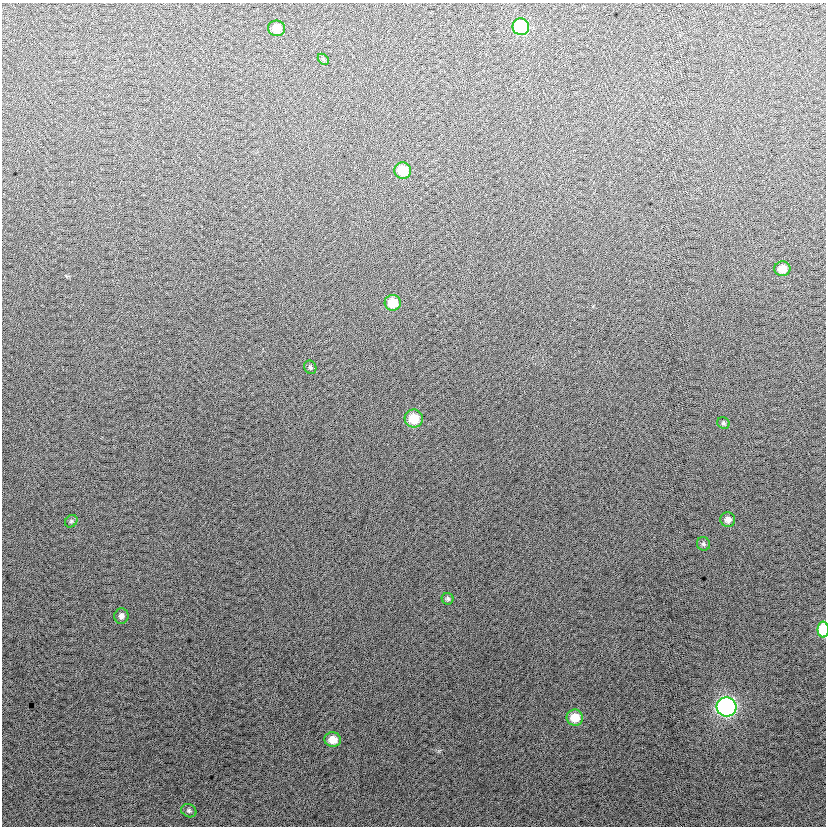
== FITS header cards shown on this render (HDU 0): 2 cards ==
NAXIS1  =                  824
NAXIS2  =                  824

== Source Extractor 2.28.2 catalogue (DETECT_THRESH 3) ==
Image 824 x 824 px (HDU 0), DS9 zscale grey, 1 PNG px = 1 image px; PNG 828 x 828 px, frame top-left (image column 1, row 824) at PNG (2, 3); each listed source drawn as its Kron ellipse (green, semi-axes under 4 px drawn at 4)
Background 12.9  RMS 14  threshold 41.2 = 3 sigma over >= 5 px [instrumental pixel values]
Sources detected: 19; all 19 listed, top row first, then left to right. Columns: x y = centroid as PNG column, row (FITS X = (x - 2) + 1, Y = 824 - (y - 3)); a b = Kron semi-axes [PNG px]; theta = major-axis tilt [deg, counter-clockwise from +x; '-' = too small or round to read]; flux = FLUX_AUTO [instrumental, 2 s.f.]
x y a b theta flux
521 27 8 8 - 54000
277 28 8 8 - 12000
323 59 6 4 -45 1400
403 171 8 8 - 24000
782 269 8 7 - 11000
393 303 8 8 - 18000
310 367 7 5 -63 2000
414 419 9 9 - 21000
723 423 6 5 - 1800
728 519 7 7 - 4500
71 521 7 5 46 2000
703 544 7 6 - 2000
448 599 6 6 - 1900
121 616 8 7 - 3300
823 630 8 5 -89 34000
726 707 10 9 - 250000
575 718 8 8 - 17000
333 740 8 7 - 11000
189 811 8 6 -26 2100
At the frame edge (FLAGS 8, measured only in part): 1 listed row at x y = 823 630